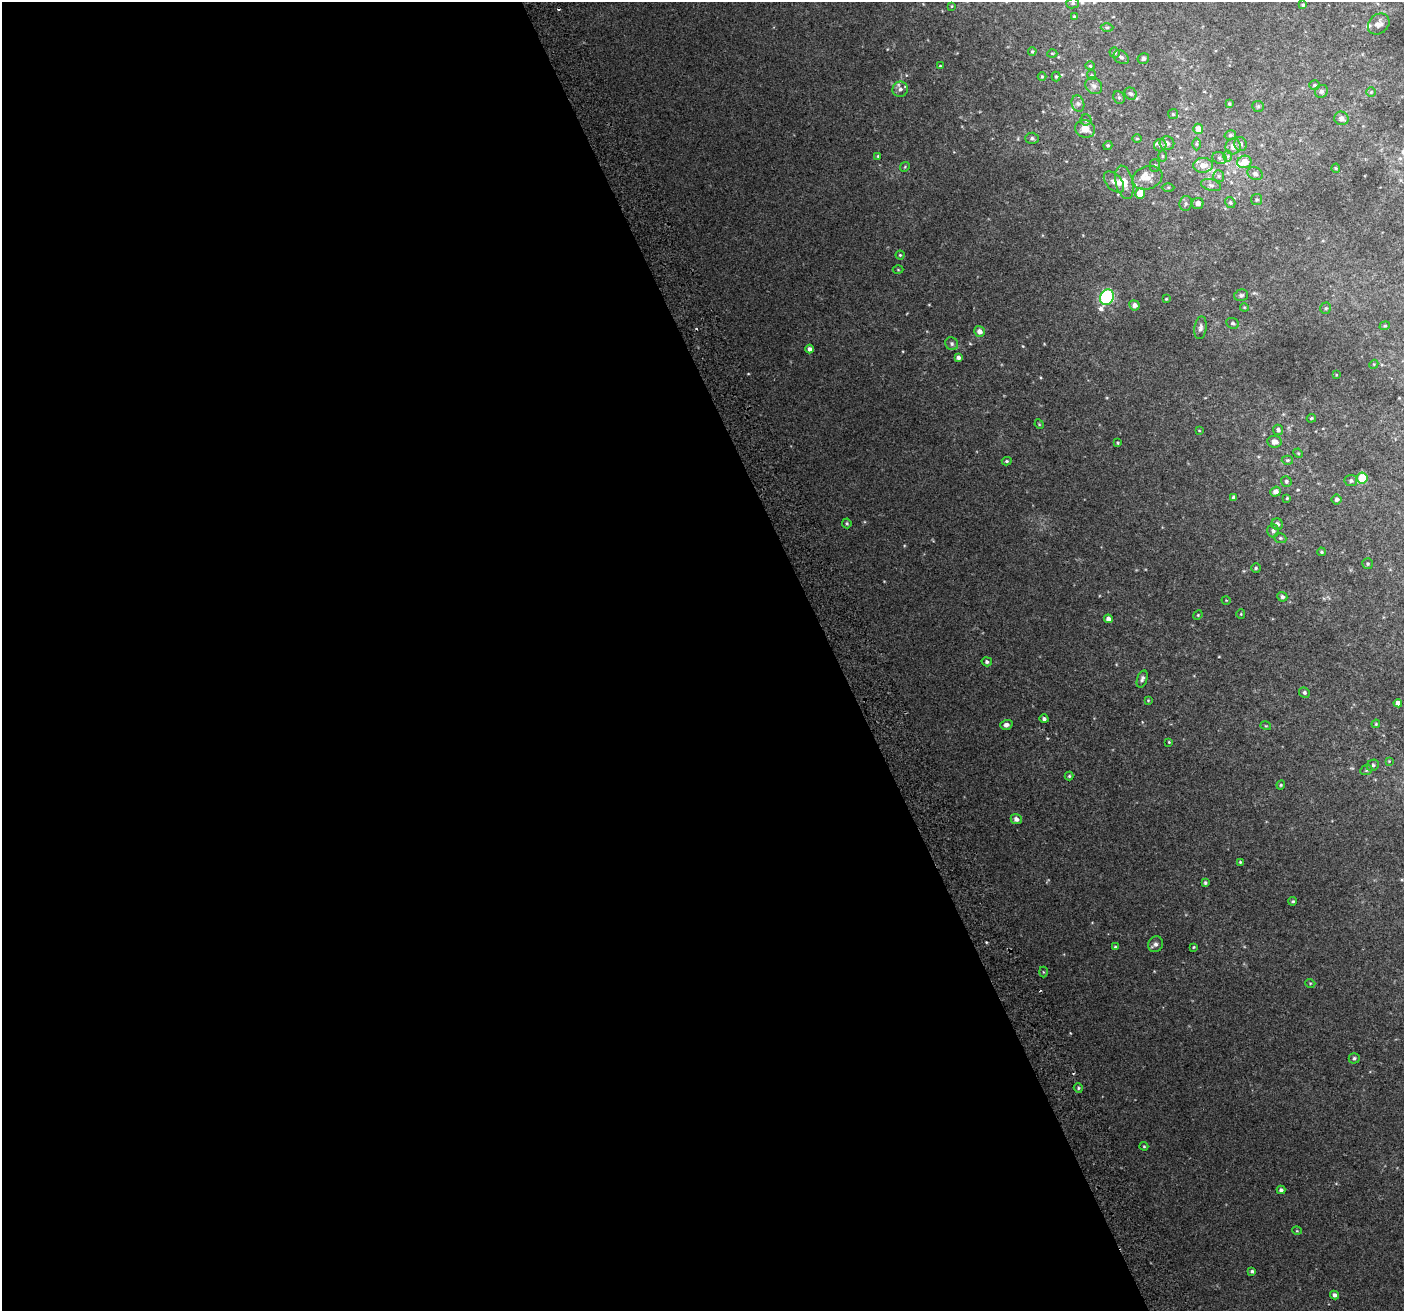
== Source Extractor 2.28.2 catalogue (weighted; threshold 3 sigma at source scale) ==
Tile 9 of 4 x 4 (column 1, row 3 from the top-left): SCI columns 43-1444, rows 1467-2775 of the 5688 x 5494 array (HDU 1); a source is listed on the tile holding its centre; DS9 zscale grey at full resolution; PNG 1406 x 1313 px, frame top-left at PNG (2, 2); each listed source drawn as its Kron ellipse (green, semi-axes under 4 px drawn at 4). Shown black and unused: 59% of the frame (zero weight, under 2 of 3 exposures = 2% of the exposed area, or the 3 px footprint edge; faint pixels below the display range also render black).
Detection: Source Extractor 2.28.2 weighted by HDU 2 'WHT'; one run over the whole footprint, this tile lists its part. Background 0.0744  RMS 0.014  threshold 0.063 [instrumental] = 3 sigma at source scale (4.5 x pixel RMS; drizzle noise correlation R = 1.50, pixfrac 1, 0.0396/0.0396 arcsec/px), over >= 5 px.
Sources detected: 145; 1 cosmic-ray / hot-pixel residue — neither listed nor drawn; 7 inside a brighter listed object's ellipse — not listed separately; the other 137 listed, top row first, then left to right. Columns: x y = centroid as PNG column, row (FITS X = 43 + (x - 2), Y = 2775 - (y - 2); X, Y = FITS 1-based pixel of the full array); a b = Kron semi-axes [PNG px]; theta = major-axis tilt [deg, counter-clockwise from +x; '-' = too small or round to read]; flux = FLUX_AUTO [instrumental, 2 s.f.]
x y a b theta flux
1073 3 6 5 - 2.9
1303 5 4 3 - 2.1
952 6 4 2 - 0.94
1074 16 4 3 - 1.5
1379 24 12 9 40 7.6
1107 27 6 4 1 2.2
1032 51 4 3 - 1.4
1052 53 5 3 - 1.2
1114 53 5 5 - 2.8
1121 57 8 6 -34 3.8
1143 59 6 5 - 3.4
940 66 3 3 - 1.1
1090 66 4 4 - 1.3
1091 75 5 4 - 1.6
1042 77 4 4 - 1.3
1056 77 5 4 - 1.7
1315 85 5 5 - 2.3
1094 86 9 7 -46 5.4
900 89 7 7 - 5.6
1321 91 7 6 - 3.4
1371 92 4 4 - 1.5
1131 94 6 5 - 3
1119 97 7 5 -68 2.6
1078 104 8 6 -74 4.2
1229 104 4 4 - 1.7
1258 106 6 5 - 2.3
1173 114 5 5 - 1.9
1341 118 7 6 - 5.9
1086 120 5 5 - 2.3
1085 129 10 8 -19 13
1198 129 5 5 - 16
1230 135 6 4 15 2.2
1032 138 7 5 0 2.7
1137 139 5 3 - 1.4
1167 143 7 7 - 5.4
1196 144 6 4 -89 1.9
1241 144 7 6 - 4.5
1108 145 5 4 - 2.1
1160 145 6 6 - 3.1
1233 146 8 7 - 8.9
878 156 4 4 - 1.7
1162 156 5 3 - 1.5
1228 156 6 4 89 2
1219 158 7 6 - 3.5
1244 162 7 6 - 18
1155 165 6 5 - 2.3
1203 165 10 7 1 11
905 167 5 4 - 1.6
1336 168 4 4 - 1.3
1255 173 8 6 -27 4.8
1219 176 6 5 - 2.5
1147 178 15 11 20 14
1114 182 12 7 -47 7.6
1124 182 17 8 -77 14
1211 185 10 6 -15 4.4
1168 187 6 4 1 1.8
1140 193 5 5 - 22
1257 199 5 5 - 2.1
1230 202 6 4 -59 2.3
1186 203 7 6 - 3.5
1198 203 6 5 - 6.2
900 255 4 4 - 1.6
898 270 5 3 - 1.2
1241 295 7 5 15 3.1
1107 297 8 6 63 220
1166 299 4 4 - 1.4
1134 305 5 5 - 6
1244 307 4 3 - 1.2
1326 308 5 5 - 1.9
1232 323 6 5 - 2.7
1385 326 5 4 - 1.7
1200 328 11 6 82 4.3
979 331 6 5 - 7.1
952 344 7 6 - 3.1
810 349 4 4 - 4.6
958 357 4 4 - 4.2
1374 364 5 3 - 1.1
1336 375 3 2 - 0.84
1311 418 5 3 - 1.7
1039 424 5 4 - 1.3
1199 430 4 2 - 0.91
1278 430 5 5 - 3.8
1274 442 7 5 -6 8
1118 443 3 3 - 1.4
1298 453 5 4 - 1.3
1287 460 6 4 3 2
1007 461 5 4 - 1.7
1362 478 5 5 - 53
1286 481 5 5 - 2.8
1351 481 6 5 - 2.8
1275 492 5 4 - 6.6
1233 497 4 4 - 2.7
1287 498 4 4 - 1.6
1337 499 5 5 - 3.8
847 523 5 5 - 1.9
1277 524 6 5 - 4.5
1273 531 6 5 - 3.3
1280 538 6 5 - 2.2
1321 552 4 3 - 1.7
1368 564 5 5 - 2.2
1256 568 5 5 - 1.9
1282 597 5 4 - 3.3
1226 600 4 3 - 0.88
1241 614 5 4 - 1.3
1198 615 5 4 - 1.5
1108 619 4 4 - 5.9
987 662 5 4 - 2.9
1142 679 9 5 69 3.8
1304 693 5 5 - 2.9
1148 700 4 4 - 1.1
1398 703 4 4 - 7.7
1044 719 4 4 - 3.4
1376 724 4 3 - 1.3
1006 725 6 5 - 5
1266 726 5 3 - 1.2
1169 742 3 3 - 1.2
1389 761 4 4 - 0.93
1373 765 6 5 - 2.9
1366 770 6 5 - 1.9
1069 776 4 4 - 1.6
1281 785 4 4 - 1.6
1016 819 5 5 - 6.2
1240 862 3 3 - 1.3
1205 883 4 4 - 2.4
1293 901 4 3 - 1.7
1155 944 8 7 - 4.5
1115 947 4 4 - 1.7
1194 947 4 3 - 1.3
1043 972 5 3 - 1.2
1310 983 5 3 - 1.2
1354 1058 5 5 - 2.6
1078 1088 5 4 - 2
1144 1146 4 3 - 1.4
1281 1190 4 4 - 3.9
1297 1231 5 3 - 1.1
1252 1271 4 3 - 2.6
1334 1295 4 3 - 4
Unlisted compact peaks at least as high as the median listed source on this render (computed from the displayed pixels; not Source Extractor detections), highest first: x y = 1023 346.